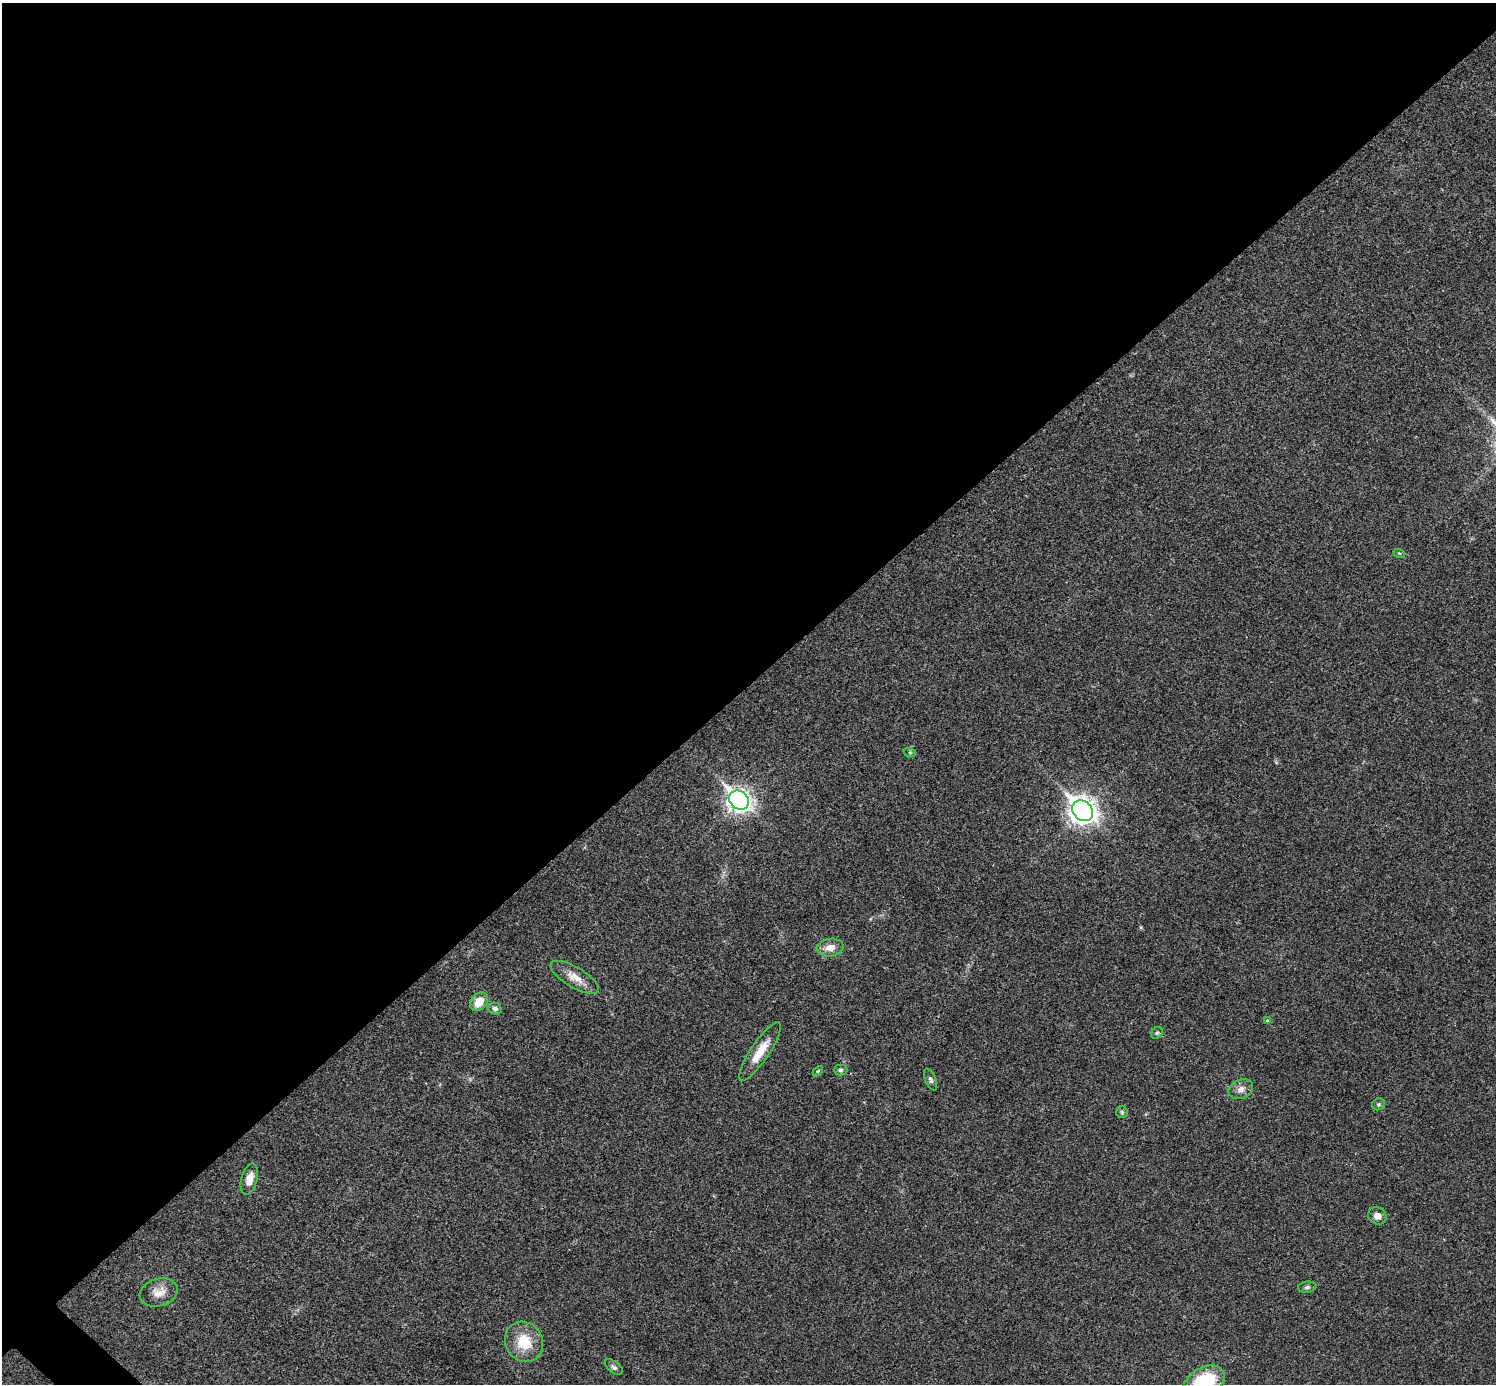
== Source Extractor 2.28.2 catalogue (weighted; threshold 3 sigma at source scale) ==
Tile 2 of 4 x 4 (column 2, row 1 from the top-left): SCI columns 1498-2991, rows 4303-5684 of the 5985 x 5985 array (HDU 1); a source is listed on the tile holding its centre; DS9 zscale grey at full resolution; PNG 1498 x 1386 px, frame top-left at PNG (2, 3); each listed source drawn as its Kron ellipse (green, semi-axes under 4 px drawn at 4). Shown black and unused: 50% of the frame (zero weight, under 3 of 4 exposures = <1% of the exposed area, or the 3 px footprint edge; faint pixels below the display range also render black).
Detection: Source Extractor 2.28.2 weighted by HDU 2 'WHT'; one run over the whole footprint, this tile lists its part. Background 0.0196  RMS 0.004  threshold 0.0179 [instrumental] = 3 sigma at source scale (4.5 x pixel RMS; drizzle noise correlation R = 1.50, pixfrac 1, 0.05/0.05 arcsec/px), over >= 5 px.
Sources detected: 24; all 24 listed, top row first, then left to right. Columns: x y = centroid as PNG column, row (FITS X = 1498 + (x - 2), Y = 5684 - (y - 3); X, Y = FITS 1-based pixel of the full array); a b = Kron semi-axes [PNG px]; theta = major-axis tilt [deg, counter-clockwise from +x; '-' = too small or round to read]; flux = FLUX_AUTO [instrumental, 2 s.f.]
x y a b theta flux
1399 553 6 3 -17 0.43
910 753 6 4 -19 0.54
739 800 11 8 -41 240
1083 811 11 9 -43 360
830 947 13 9 9 3.7
575 977 27 10 -30 5.3
479 1002 10 8 48 5.5
495 1009 6 6 - 1.3
1267 1021 4 3 - 0.58
1157 1033 6 5 - 0.7
760 1051 35 9 56 7.6
840 1070 7 5 -1 0.75
818 1071 6 4 45 0.49
930 1080 11 5 -67 1
1241 1089 12 9 24 2.6
1378 1104 6 6 - 0.72
1122 1112 6 5 - 0.7
249 1179 16 8 75 4.6
1377 1216 9 8 - 2.7
1307 1287 9 5 8 1
159 1293 19 13 17 4.8
524 1342 21 18 -59 12
614 1367 10 5 -37 1.1
1204 1383 23 14 33 28
Isophote crosses this tile's border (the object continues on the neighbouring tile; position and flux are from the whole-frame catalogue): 1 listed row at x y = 1204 1383